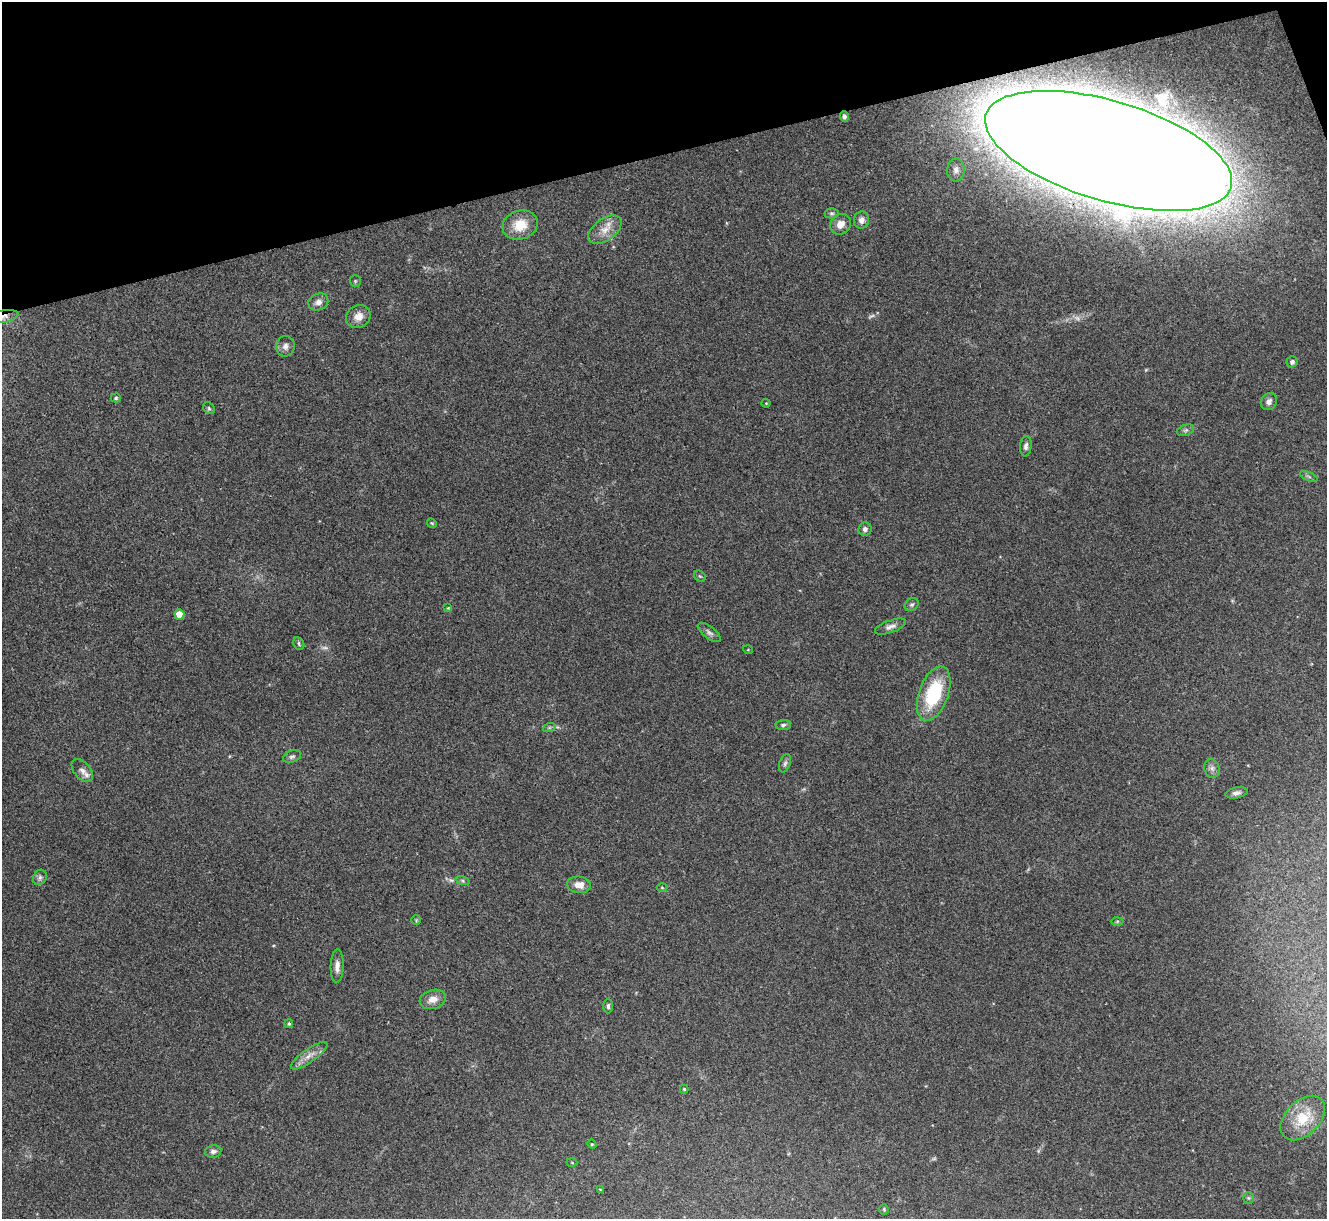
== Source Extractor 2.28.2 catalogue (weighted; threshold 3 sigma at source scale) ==
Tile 3 of 4 x 4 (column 3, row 1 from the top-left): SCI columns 2651-3975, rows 3799-5015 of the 5300 x 5287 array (HDU 1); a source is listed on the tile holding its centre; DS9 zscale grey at full resolution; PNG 1329 x 1221 px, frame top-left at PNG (2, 2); each listed source drawn as its Kron ellipse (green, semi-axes under 4 px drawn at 4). Shown black and unused: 13% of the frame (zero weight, under 3 of 4 exposures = <1% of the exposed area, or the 3 px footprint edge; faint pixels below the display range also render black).
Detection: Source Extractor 2.28.2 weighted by HDU 2 'WHT'; one run over the whole footprint, this tile lists its part. Background 0.0571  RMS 0.0056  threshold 0.0253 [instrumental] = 3 sigma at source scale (4.5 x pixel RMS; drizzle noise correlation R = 1.50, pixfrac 1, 0.05/0.05 arcsec/px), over >= 5 px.
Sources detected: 63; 4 too faint to see at this stretch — neither listed nor drawn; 1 inside a brighter listed object's ellipse — not listed separately; the other 58 listed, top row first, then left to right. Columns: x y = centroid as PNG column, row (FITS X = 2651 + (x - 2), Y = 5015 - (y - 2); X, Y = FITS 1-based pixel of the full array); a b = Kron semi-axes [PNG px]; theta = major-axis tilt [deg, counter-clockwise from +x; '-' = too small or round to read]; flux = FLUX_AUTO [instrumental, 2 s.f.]
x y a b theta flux
844 116 5 4 - 1.4
1109 151 128 50 -16 6700
956 170 11 9 86 3.6
832 213 7 5 -1 1.1
861 220 8 7 - 3
840 224 11 10 - 4.8
520 225 18 14 19 12
605 230 19 11 35 7.2
355 281 6 5 - 0.9
318 302 10 8 24 3
4 316 14 6 10 2.9
358 316 13 11 32 5.4
285 346 10 9 - 2.9
1292 362 6 5 - 1.5
116 398 5 4 - 0.86
1269 402 9 7 59 2.3
766 403 4 4 - 0.48
209 408 6 5 - 0.99
1185 430 9 5 19 1.4
1026 446 10 6 84 2
1309 476 9 3 -21 0.89
432 523 5 4 - 0.66
865 529 7 6 - 1.9
700 576 6 5 - 0.73
912 605 7 6 - 1.2
448 608 4 4 - 0.52
179 614 5 5 - 9.8
890 626 16 6 19 2.7
709 632 14 6 -37 2
299 644 7 5 -63 1.1
748 650 5 3 - 0.43
934 694 28 14 70 36
783 725 8 5 3 1.3
549 728 6 4 19 0.91
292 757 9 6 21 1.5
785 763 9 5 70 1.5
1212 768 10 7 -74 2.3
82 771 13 8 -49 2.7
1236 793 11 5 11 2
40 877 8 6 60 1.7
462 880 7 3 -19 0.84
579 885 12 8 -7 5.4
662 888 5 3 - 0.58
416 920 5 5 - 0.59
1117 921 6 4 2 0.74
337 966 17 6 88 3.4
433 999 13 9 16 4.7
608 1006 7 4 90 1.3
289 1024 4 4 - 0.94
309 1056 22 6 35 5.1
684 1089 4 3 - 0.74
1303 1118 26 17 45 17
592 1144 4 4 - 0.62
213 1151 8 6 10 1.8
572 1163 5 3 - 0.52
600 1189 4 2 - 0.35
1248 1198 6 5 - 0.89
884 1209 5 4 - 0.61
Overlapping masked pixels (flux is a lower limit): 2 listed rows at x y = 1109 151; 4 316
Isophote crosses this tile's border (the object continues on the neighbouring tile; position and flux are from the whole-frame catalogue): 1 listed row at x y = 4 316